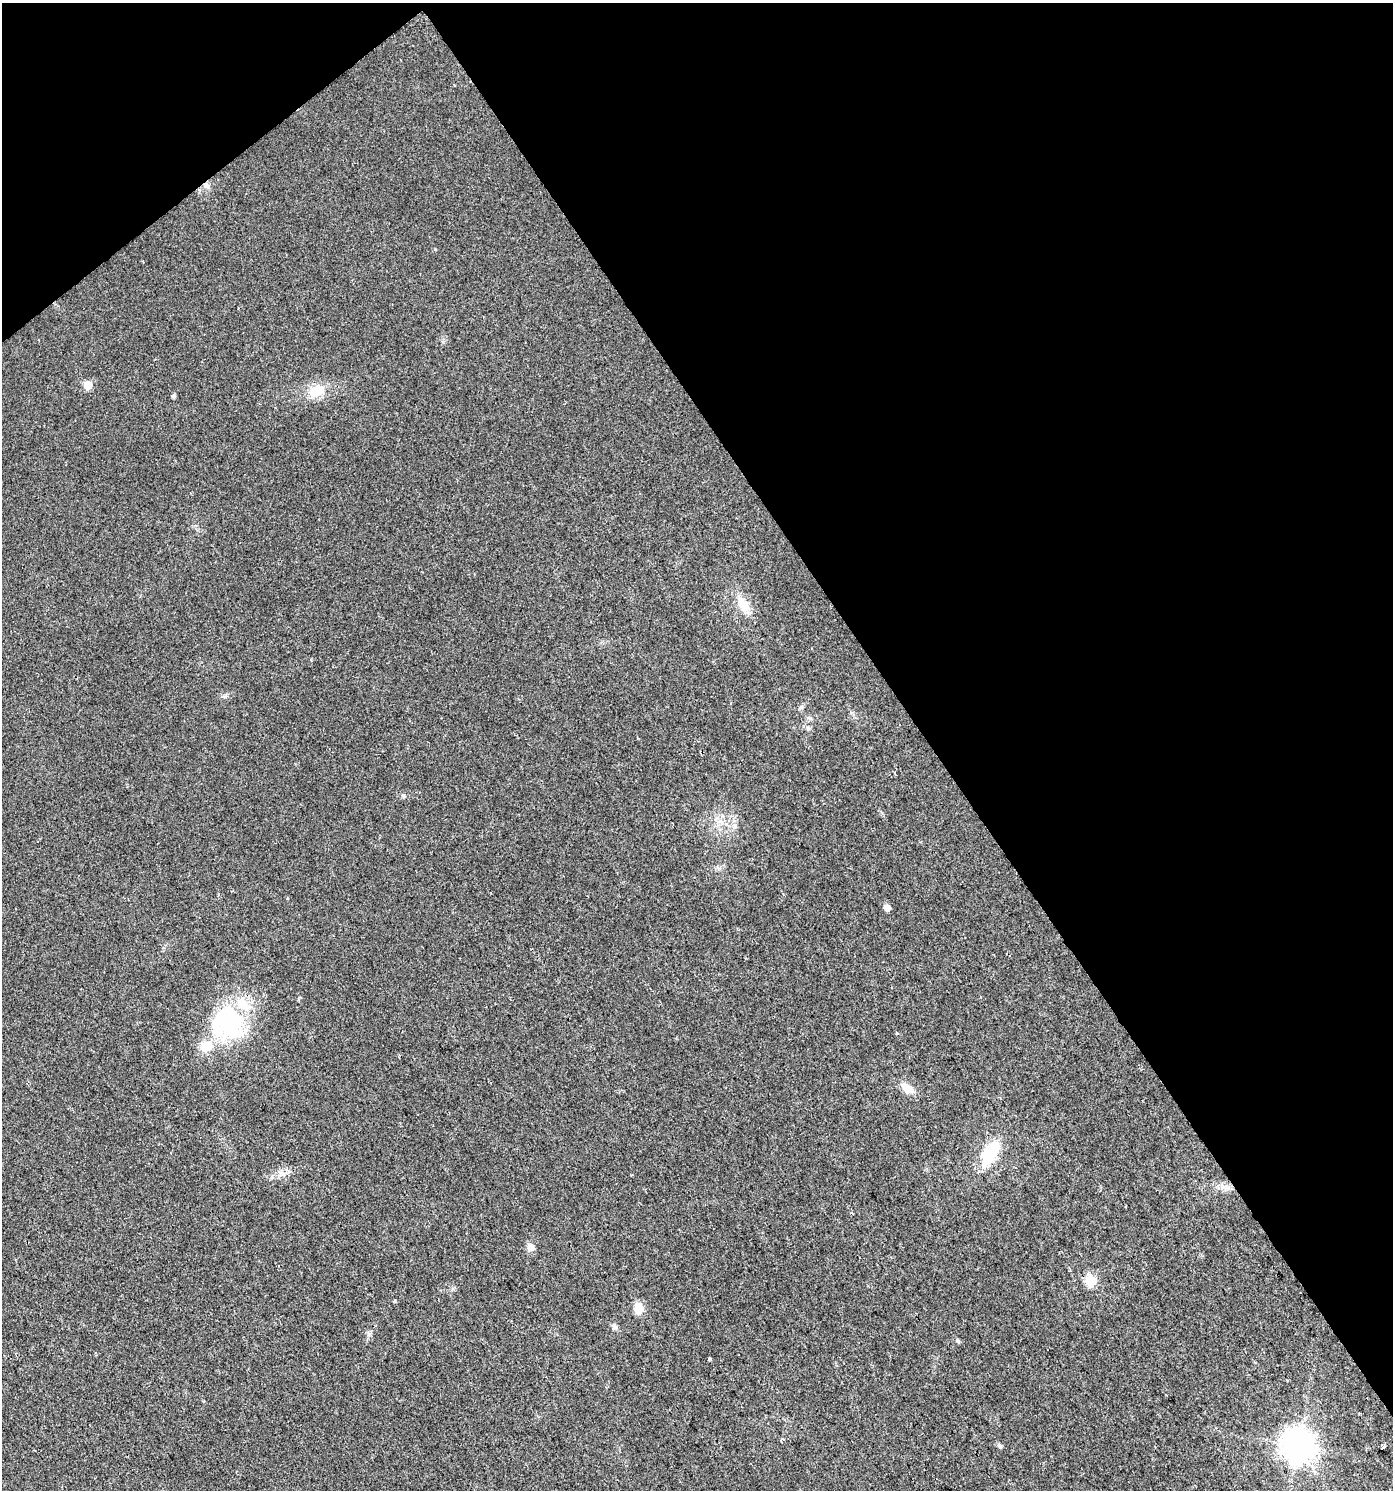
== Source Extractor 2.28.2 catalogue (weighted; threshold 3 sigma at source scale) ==
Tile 3 of 4 x 4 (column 3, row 1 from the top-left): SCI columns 2977-4367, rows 4465-5952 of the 5888 x 5956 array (HDU 1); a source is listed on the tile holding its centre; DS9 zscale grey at full resolution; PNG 1395 x 1492 px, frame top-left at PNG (2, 3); no overlay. Shown black and unused: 37% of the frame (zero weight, under 2 of 3 exposures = <1% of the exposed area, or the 3 px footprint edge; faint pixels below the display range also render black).
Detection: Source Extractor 2.28.2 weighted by HDU 2 'WHT'; one run over the whole footprint, this tile lists its part. Background 0.0154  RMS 0.0057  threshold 0.0256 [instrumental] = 3 sigma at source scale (4.5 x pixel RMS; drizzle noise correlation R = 1.50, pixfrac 1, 0.0396/0.0396 arcsec/px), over >= 5 px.
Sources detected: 28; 2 inside a brighter object's white glare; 1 cosmic-ray / hot-pixel residue — not listed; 1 inside a brighter listed object's ellipse — not listed separately; the other 24 listed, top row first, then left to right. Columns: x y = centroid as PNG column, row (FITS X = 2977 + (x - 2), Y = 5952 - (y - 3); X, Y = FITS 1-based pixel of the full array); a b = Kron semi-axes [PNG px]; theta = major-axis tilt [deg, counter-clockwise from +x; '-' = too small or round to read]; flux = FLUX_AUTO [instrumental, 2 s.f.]
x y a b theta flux
206 185 8 7 - 2.2
88 385 6 5 - 14
316 391 23 16 28 11
173 396 6 4 3 0.96
743 605 23 13 -57 9.6
808 728 6 6 - 1.2
403 796 5 4 - 0.93
735 826 7 4 -90 1.3
887 907 6 5 - 4.4
230 1022 40 28 -70 65
897 1033 4 3 - 0.76
206 1046 16 14 30 10
907 1088 17 9 -35 6.4
990 1153 25 12 61 29
284 1173 9 4 19 1.8
530 1247 11 9 -61 3.2
1091 1280 6 6 - 35
638 1308 13 10 -78 6.5
614 1326 9 6 -46 1.6
958 1341 6 5 - 1.1
709 1359 4 3 - 1.8
999 1445 6 5 - 1.4
1298 1446 9 9 - 920
1383 1447 4 3 - 6.2
Overlapping masked pixels (flux is a lower limit): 1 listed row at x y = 206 185
Unlisted compact peaks at least as high as the median listed source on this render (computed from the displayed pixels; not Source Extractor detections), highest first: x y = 395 1301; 435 249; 225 697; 801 707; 369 1334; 453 1289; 311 660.